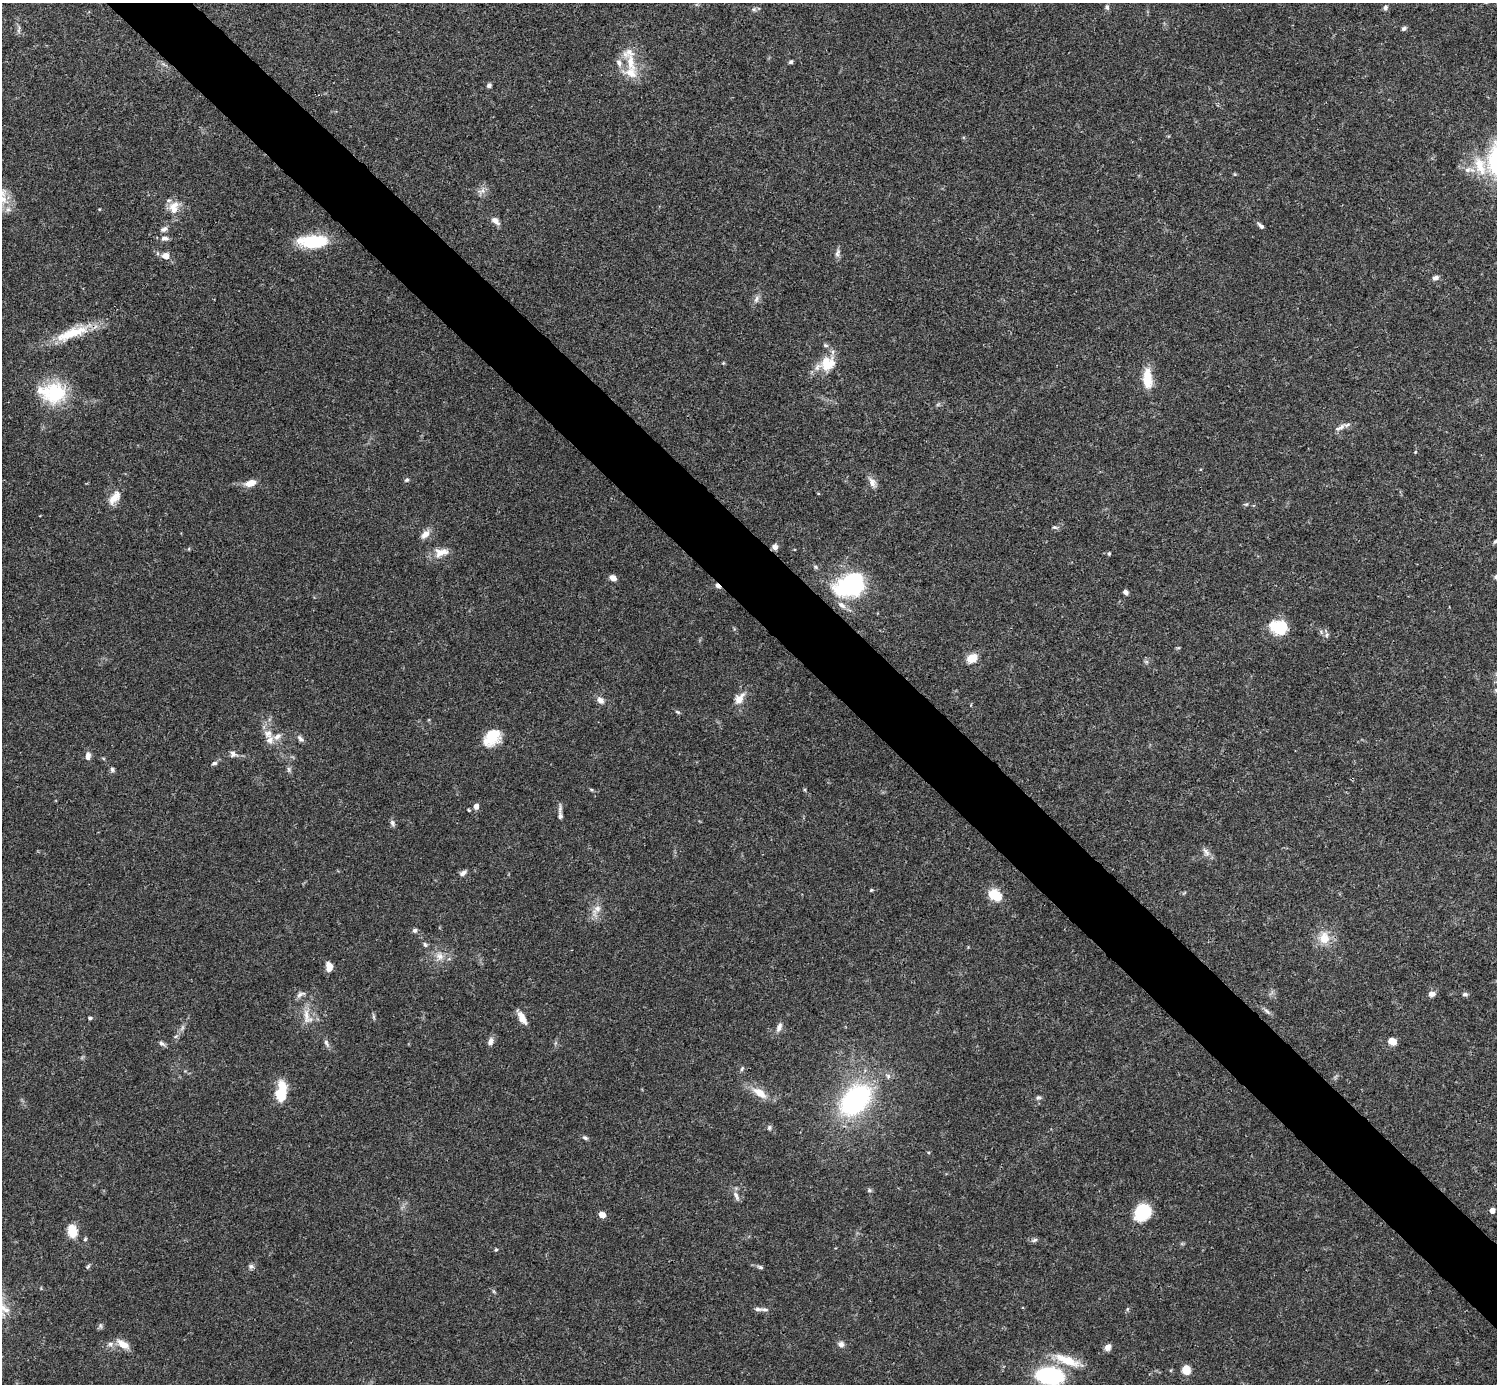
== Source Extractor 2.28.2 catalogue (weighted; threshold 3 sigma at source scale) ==
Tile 6 of 4 x 4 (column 2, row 2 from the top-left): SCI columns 1495-2989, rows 2920-4301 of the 5982 x 5981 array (HDU 1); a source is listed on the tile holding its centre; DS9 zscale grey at full resolution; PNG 1499 x 1386 px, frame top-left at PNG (2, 3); no overlay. Shown black and unused: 5% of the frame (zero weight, under 3 of 4 exposures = <1% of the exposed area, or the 3 px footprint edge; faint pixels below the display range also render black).
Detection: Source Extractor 2.28.2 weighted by HDU 2 'WHT'; one run over the whole footprint, this tile lists its part. Background 0.0411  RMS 0.0027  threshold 0.012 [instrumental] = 3 sigma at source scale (4.5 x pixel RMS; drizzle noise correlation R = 1.50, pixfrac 1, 0.05/0.05 arcsec/px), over >= 5 px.
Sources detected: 135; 2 too faint to see at this stretch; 2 inside a brighter object's white glare — not listed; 13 inside a brighter listed object's ellipse — not listed separately; the other 118 listed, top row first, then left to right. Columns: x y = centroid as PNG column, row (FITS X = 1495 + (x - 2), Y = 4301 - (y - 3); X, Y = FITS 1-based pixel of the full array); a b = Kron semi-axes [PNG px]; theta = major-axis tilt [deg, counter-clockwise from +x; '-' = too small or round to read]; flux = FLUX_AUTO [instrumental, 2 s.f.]
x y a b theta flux
1107 7 7 5 -77 0.61
1385 7 8 6 76 0.69
754 9 7 6 - 0.62
1404 28 6 5 - 0.66
19 30 13 3 85 0.63
631 62 30 11 -79 6.5
791 62 5 5 - 0.49
619 63 13 7 -72 1.6
489 85 5 5 - 0.8
1480 166 30 16 -69 8.1
481 191 13 7 34 1.4
3 199 16 13 -28 4.6
174 207 19 13 79 3.8
495 221 12 7 -39 1.5
1261 226 9 4 -44 0.76
164 229 9 6 21 0.97
165 238 11 6 2 1.1
313 241 32 13 1 13
837 253 13 6 77 1
166 256 7 6 - 2.3
1435 278 8 6 23 0.99
756 299 12 7 66 1.2
72 333 52 13 22 10
723 363 4 4 - 0.28
827 364 22 17 74 6.3
1147 378 25 11 -87 5.9
55 393 30 28 30 14
1347 425 15 6 12 1.2
1415 452 5 3 - 0.22
407 480 6 6 - 0.57
872 482 15 8 -64 1.7
251 483 14 8 17 2.7
115 497 20 10 51 3.1
1246 504 7 5 28 0.42
1055 527 8 5 -10 0.54
425 534 13 8 47 2.1
1496 541 6 4 28 0.58
775 547 7 6 - 1.1
189 549 5 3 - 0.24
441 552 22 12 11 3.3
1109 553 5 4 - 0.39
816 567 7 5 -28 0.51
1496 577 6 5 - 0.58
613 578 7 5 -38 1.8
850 585 35 25 26 26
718 586 9 4 -42 0.88
1125 592 6 5 - 0.95
1282 627 21 16 60 6.5
1327 635 7 5 69 0.63
1178 648 6 3 17 0.28
972 658 12 8 30 3.9
1496 690 5 5 - 0.48
739 698 17 10 53 3.1
600 700 11 8 -48 1.4
678 712 8 4 -27 0.42
268 734 12 11 - 2.4
492 737 20 15 46 7.6
300 738 10 6 -44 0.89
233 754 10 8 -23 1.1
88 756 10 6 -88 1.5
214 763 7 5 11 0.56
289 769 7 4 -89 0.56
112 770 7 6 - 0.57
591 789 6 4 -20 0.32
805 790 6 3 -72 0.3
476 806 5 4 - 1.8
560 816 11 6 -80 0.94
392 823 10 6 -65 0.74
1206 852 14 7 -56 1.3
463 873 10 6 34 0.94
871 890 5 4 - 0.32
995 895 17 12 -34 5.2
596 910 21 9 62 2.7
415 930 6 6 - 0.68
1324 938 15 13 89 4.6
425 945 7 6 - 0.57
439 956 14 11 -87 2.6
329 967 9 6 -89 2.8
1432 994 8 6 12 1.3
1465 994 7 5 -8 0.58
1267 1011 12 4 -44 0.78
307 1017 25 12 -71 4.2
374 1017 8 3 -72 0.46
90 1018 5 4 - 0.42
522 1018 17 7 -60 2.6
779 1027 13 7 68 1.3
176 1036 6 4 19 0.41
491 1041 11 7 68 1.3
1392 1041 7 6 - 3.2
162 1043 9 6 -40 0.72
326 1043 12 5 -66 0.9
742 1069 7 4 63 0.47
279 1093 20 11 -76 5.7
759 1093 24 10 -34 4.1
1038 1097 7 5 31 0.6
855 1100 26 17 46 53
769 1128 7 5 75 0.54
585 1138 8 5 -29 0.58
869 1190 7 5 21 0.46
736 1196 15 6 -64 1.2
1492 1210 5 4 - 2
1142 1212 17 14 45 12
602 1215 7 6 - 1.8
72 1231 12 8 -80 5.7
85 1239 5 4 - 0.36
1035 1240 8 5 26 0.61
496 1250 5 4 - 0.34
251 1266 7 6 - 0.74
88 1267 7 5 49 0.47
760 1267 9 5 -16 0.58
758 1309 11 5 0 0.84
110 1344 10 6 13 1.1
123 1344 17 8 -33 2.9
841 1344 8 7 - 1.1
1108 1347 8 6 58 1.5
1067 1360 40 12 -21 6.9
1186 1370 7 7 - 4.3
1049 1376 20 12 -7 37
Overlapping masked pixels (flux is a lower limit): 1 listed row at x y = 718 586
Isophote crosses this tile's border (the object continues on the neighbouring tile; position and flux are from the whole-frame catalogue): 5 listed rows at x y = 3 199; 1496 541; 1496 577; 1496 690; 1049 1376